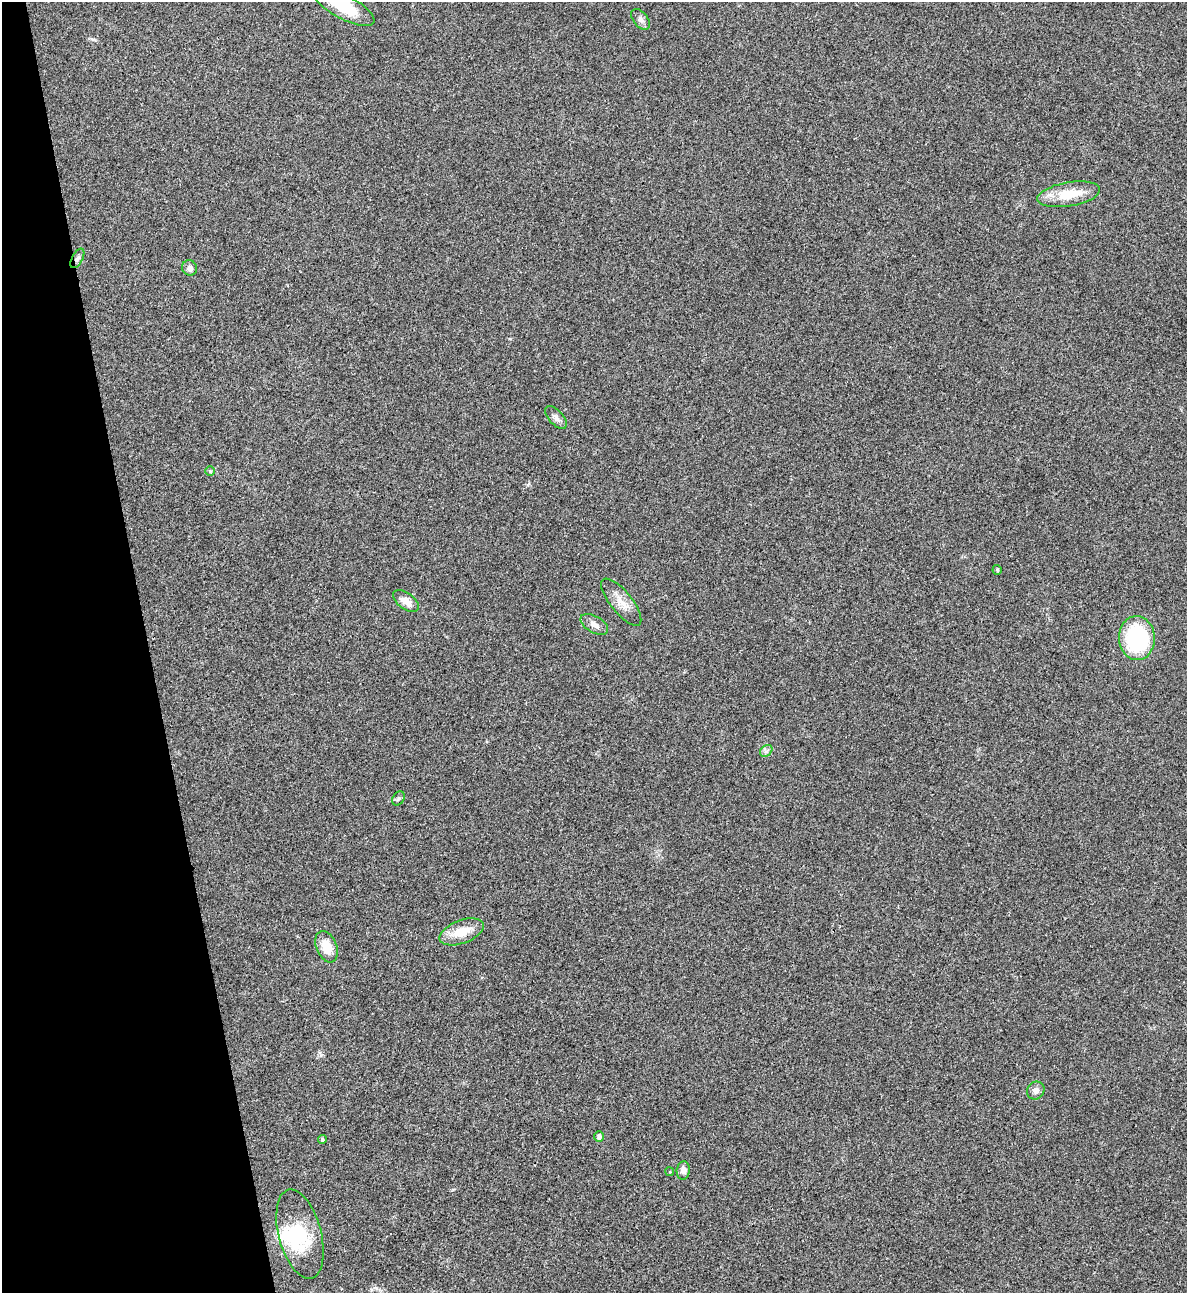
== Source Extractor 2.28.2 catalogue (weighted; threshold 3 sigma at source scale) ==
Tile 5 of 4 x 4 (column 1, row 2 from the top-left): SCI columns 266-1450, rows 2584-3874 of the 5151 x 5169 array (HDU 1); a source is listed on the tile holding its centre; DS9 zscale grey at full resolution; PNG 1189 x 1295 px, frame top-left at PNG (2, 2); each listed source drawn as its Kron ellipse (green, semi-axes under 4 px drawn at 4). Shown black and unused: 12% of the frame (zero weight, under 3 of 4 exposures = <1% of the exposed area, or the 3 px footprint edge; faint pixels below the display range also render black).
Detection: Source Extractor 2.28.2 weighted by HDU 2 'WHT'; one run over the whole footprint, this tile lists its part. Background 0.031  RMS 0.0046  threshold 0.0208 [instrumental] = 3 sigma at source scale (4.5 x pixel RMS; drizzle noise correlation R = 1.50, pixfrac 1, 0.05/0.05 arcsec/px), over >= 5 px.
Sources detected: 24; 2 inside a brighter object's white glare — neither listed nor drawn; the other 22 listed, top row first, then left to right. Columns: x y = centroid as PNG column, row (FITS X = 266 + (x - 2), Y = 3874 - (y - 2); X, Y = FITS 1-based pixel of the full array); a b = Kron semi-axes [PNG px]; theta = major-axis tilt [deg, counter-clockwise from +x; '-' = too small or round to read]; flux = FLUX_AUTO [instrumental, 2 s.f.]
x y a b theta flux
344 7 34 12 -28 19
641 19 12 7 -51 1.9
1069 194 32 12 10 13
77 258 11 5 62 1.6
190 268 8 7 - 2
556 417 14 7 -47 2.2
210 471 5 5 - 0.52
997 570 5 4 - 0.79
406 601 15 8 -37 4.4
621 602 29 11 -51 6.4
594 624 15 8 -30 3.1
1137 638 22 18 -86 48
766 751 7 5 43 1.2
398 798 8 5 56 0.99
461 932 23 11 20 9.7
327 947 16 10 -69 8.7
1036 1091 9 8 - 2.3
599 1137 5 4 - 1.8
322 1140 4 4 - 1.1
683 1170 9 6 85 2.6
670 1172 4 3 - 0.41
300 1234 46 21 -75 24
Overlapping masked pixels (flux is a lower limit): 1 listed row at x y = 77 258
Isophote crosses this tile's border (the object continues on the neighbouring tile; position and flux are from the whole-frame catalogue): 1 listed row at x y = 344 7
Unlisted compact peaks at least as high as the median listed source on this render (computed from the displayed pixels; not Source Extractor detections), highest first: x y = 93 39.